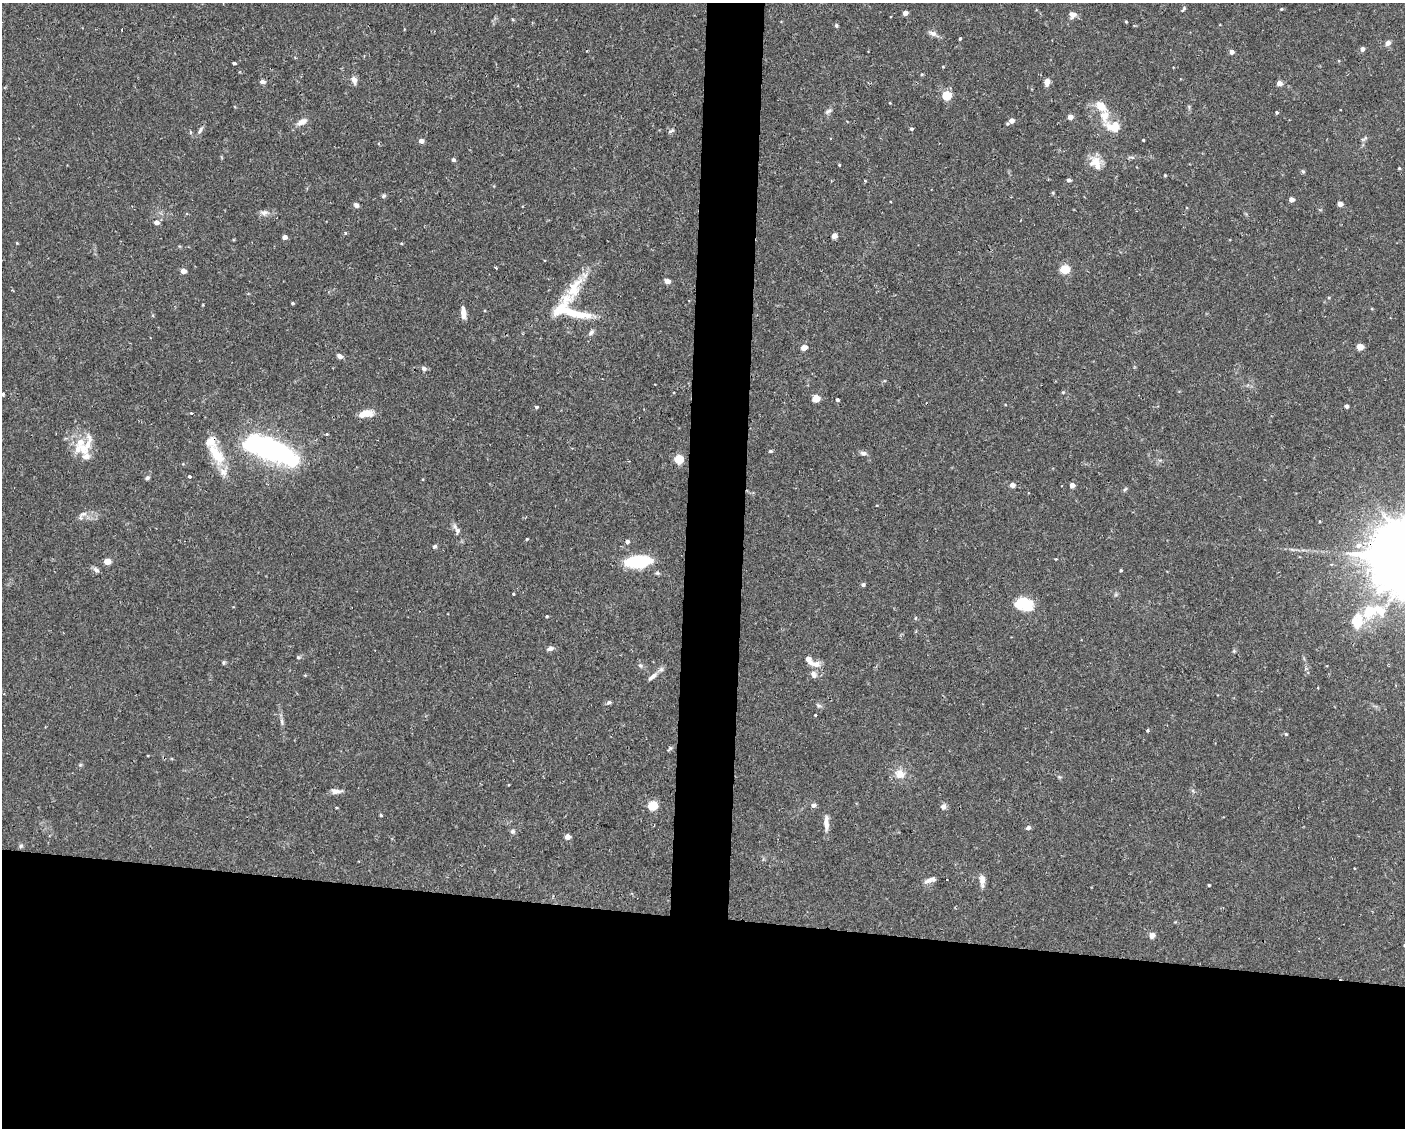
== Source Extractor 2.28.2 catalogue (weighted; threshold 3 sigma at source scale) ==
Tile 11 of 3 x 4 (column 2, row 4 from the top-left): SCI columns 1508-2910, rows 1-1126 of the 4527 x 4506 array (HDU 1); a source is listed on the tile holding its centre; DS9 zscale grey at full resolution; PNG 1407 x 1130 px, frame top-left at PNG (2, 3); no overlay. Shown black and unused: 22% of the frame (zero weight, under 2 of 3 exposures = <1% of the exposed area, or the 3 px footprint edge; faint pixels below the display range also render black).
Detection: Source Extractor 2.28.2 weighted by HDU 2 'WHT'; one run over the whole footprint, this tile lists its part. Background 0.0461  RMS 0.0033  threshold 0.0147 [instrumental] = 3 sigma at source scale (4.5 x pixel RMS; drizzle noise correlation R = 1.50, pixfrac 1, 0.05/0.05 arcsec/px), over >= 5 px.
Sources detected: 144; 1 inside a brighter object's white glare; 2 cosmic-ray / hot-pixel residue — not listed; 13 inside a brighter listed object's ellipse — not listed separately; the other 128 listed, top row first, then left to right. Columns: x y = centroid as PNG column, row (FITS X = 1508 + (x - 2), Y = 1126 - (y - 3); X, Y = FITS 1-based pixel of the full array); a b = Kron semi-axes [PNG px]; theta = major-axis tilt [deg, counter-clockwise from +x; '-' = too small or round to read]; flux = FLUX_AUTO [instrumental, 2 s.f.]
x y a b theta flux
1183 9 9 3 54 0.47
1281 9 4 4 - 0.29
905 13 4 4 - 1.8
1072 15 8 8 - 1.6
1126 21 5 3 - 0.29
836 25 6 4 -90 0.46
933 33 11 7 -22 1.3
960 38 3 3 - 0.44
1388 43 7 6 - 1.3
1362 49 4 4 - 1.4
1232 52 4 4 - 1.7
234 63 4 3 - 1.3
943 67 4 3 - 0.25
922 74 4 3 - 0.32
354 80 11 7 -70 1.4
263 82 7 5 -1 1
1047 82 8 5 82 1.9
1279 83 4 4 - 3
947 95 5 5 - 17
1101 106 10 7 -43 5.1
828 111 11 5 33 0.9
1277 112 4 4 - 0.49
1104 116 17 11 -87 3.9
1070 117 4 4 - 2.4
1011 120 6 5 - 2.1
302 122 12 7 26 2.1
1114 127 18 11 -17 5.9
911 129 4 3 - 0.58
200 130 11 4 66 0.89
671 131 9 4 31 0.58
190 132 6 3 -71 0.37
1143 140 3 3 - 0.28
421 141 5 4 - 1.8
1132 157 6 4 -18 0.51
453 160 5 4 - 0.63
1095 162 19 13 34 3.9
839 165 3 3 - 0.26
1399 168 4 3 - 0.28
1303 171 5 4 - 0.44
1165 175 3 3 - 0.28
1069 180 4 4 - 0.93
384 196 6 5 - 0.56
1291 199 4 4 - 2.1
1340 204 4 4 - 2.6
356 205 7 6 - 0.91
264 212 11 6 13 1.3
156 222 5 5 - 1.7
345 233 4 4 - 0.43
834 236 4 4 - 2.6
284 237 4 4 - 1.6
17 243 3 3 - 0.25
1065 269 5 5 - 13
183 271 5 4 - 2.2
667 281 4 4 - 2.4
574 288 52 14 62 12
293 303 4 3 - 0.37
463 313 11 5 -88 2.7
576 314 38 9 -9 9
591 333 8 5 45 0.84
804 347 5 4 - 3.6
1360 347 5 4 - 4.5
340 356 6 5 - 1.4
424 368 7 5 -19 0.95
3 394 3 3 - 1.1
816 398 5 4 - 8.1
837 399 3 3 - 0.82
1347 406 4 3 - 0.8
537 407 4 3 - 0.6
191 413 3 3 - 0.33
365 414 16 7 9 4.4
83 448 21 16 35 7.2
271 450 46 17 -25 66
770 451 5 4 - 0.43
863 453 8 6 -8 0.92
217 456 23 14 -45 7.9
679 459 5 5 - 15
190 476 3 3 - 0.85
147 478 6 5 - 0.6
1012 485 5 4 - 1.9
1072 485 4 4 - 2.5
1125 489 7 4 45 0.48
82 514 13 5 26 1.3
457 530 9 7 -77 1.2
527 539 4 3 - 0.27
627 542 4 4 - 0.97
1358 545 9 7 16 1.7
435 546 6 4 15 0.57
107 561 5 4 - 4.9
638 561 21 10 5 20
96 570 9 6 -44 0.91
1121 570 4 3 - 0.37
863 584 5 4 - 0.58
513 594 3 3 - 0.27
1024 604 18 11 -13 13
1369 612 21 16 68 9
547 616 4 3 - 0.35
550 648 9 6 16 1.1
1234 651 5 5 - 0.39
298 657 6 4 -1 0.36
808 659 10 5 -52 2.8
224 662 5 5 - 0.46
816 664 12 8 14 1.9
640 665 6 4 -42 0.54
813 674 10 7 -63 1.4
652 677 13 5 40 1.5
609 702 6 5 - 0.63
815 715 3 3 - 0.37
282 722 10 3 -75 0.82
1148 731 4 3 - 0.42
1286 734 4 4 - 0.35
670 748 7 5 45 0.54
80 765 6 3 19 0.37
900 774 13 11 -19 3.7
336 791 12 6 -7 1.6
813 805 6 5 - 0.99
652 806 5 5 - 19
943 807 8 7 - 1
381 815 4 3 - 0.38
826 823 19 6 -88 2.4
1028 827 6 5 - 0.75
513 831 7 6 - 0.66
567 837 4 4 - 3
21 846 6 5 - 0.56
947 879 3 2 - 0.22
930 880 18 5 21 1.6
982 880 15 6 -89 2
1209 885 3 2 - 0.29
1152 935 6 6 - 1.5
Isophote crosses this tile's border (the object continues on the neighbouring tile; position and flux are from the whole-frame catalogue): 1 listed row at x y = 3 394